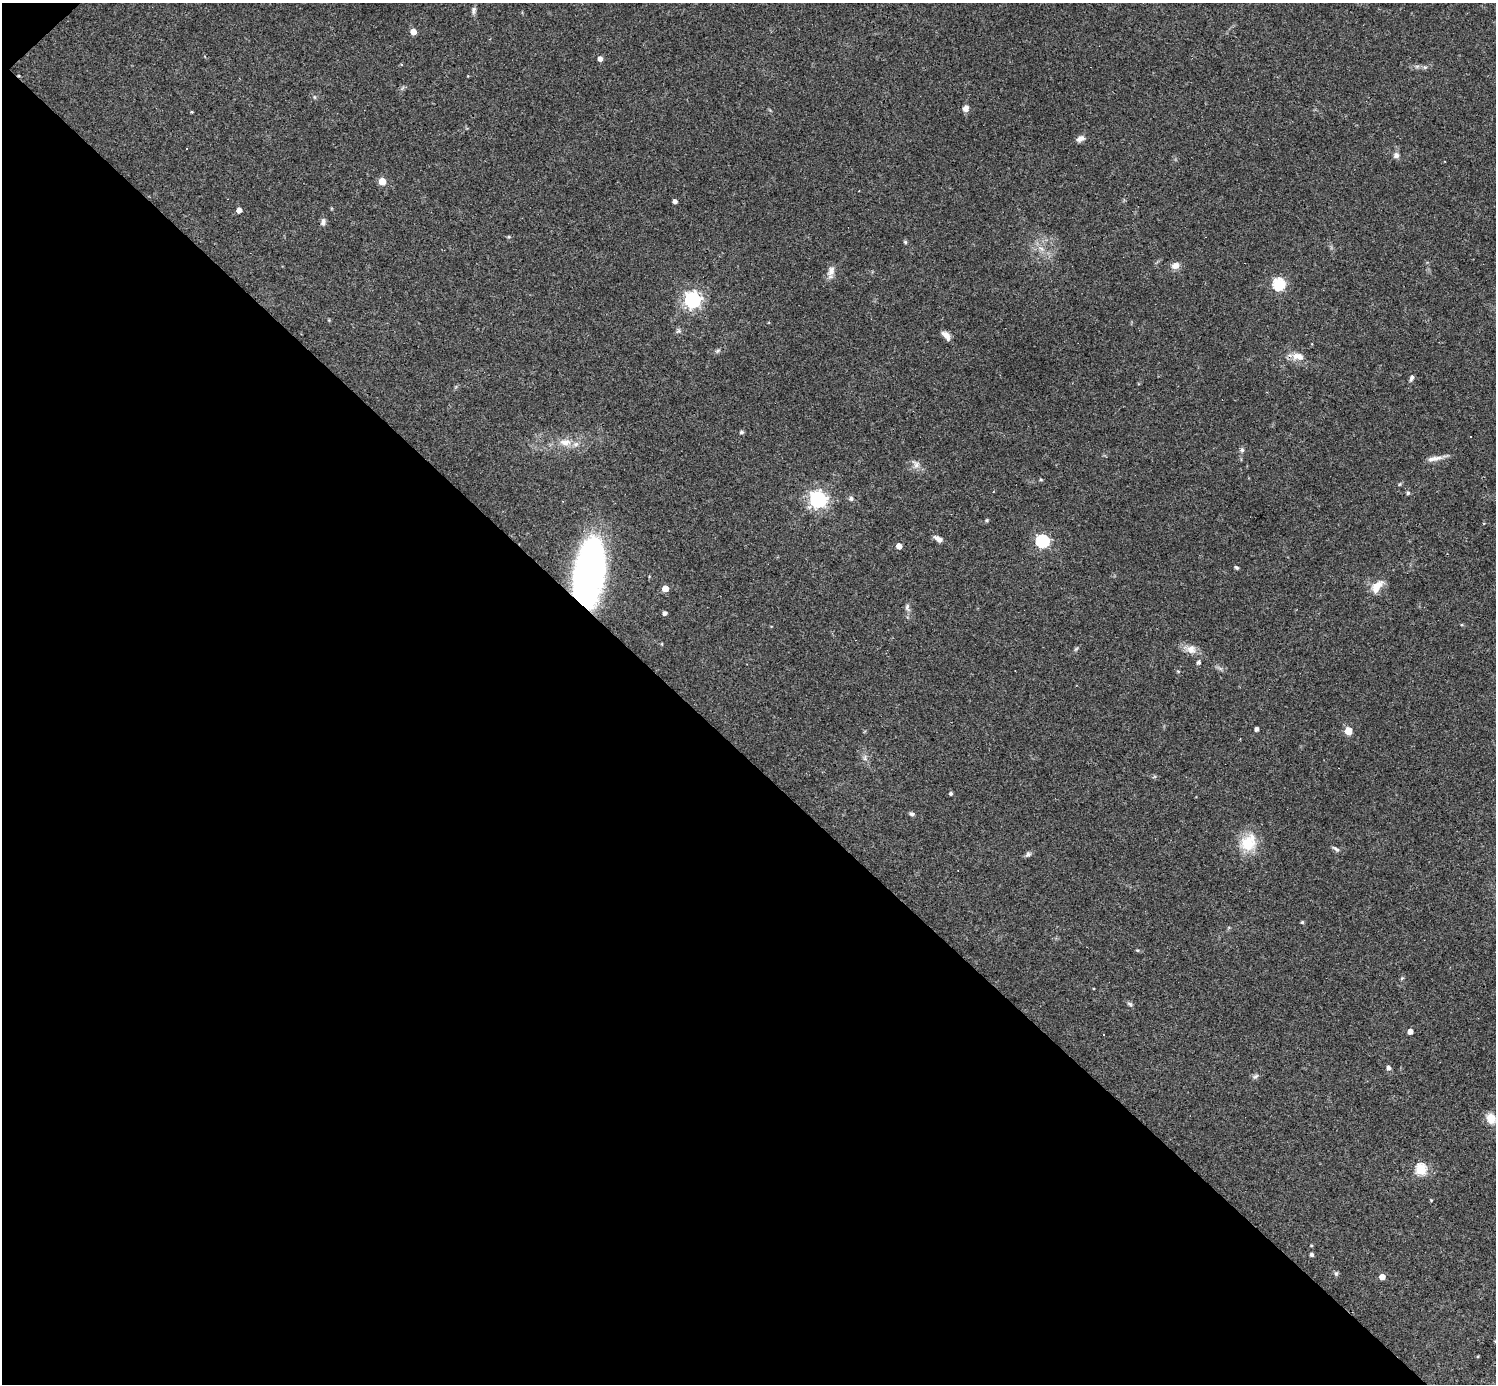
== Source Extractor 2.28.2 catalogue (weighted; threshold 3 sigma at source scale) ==
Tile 9 of 4 x 4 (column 1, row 3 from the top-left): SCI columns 1-1494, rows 1678-3059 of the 5977 x 5977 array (HDU 1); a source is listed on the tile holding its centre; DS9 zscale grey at full resolution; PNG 1498 x 1386 px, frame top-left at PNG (2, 3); no overlay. Shown black and unused: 46% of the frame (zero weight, under 3 of 4 exposures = <1% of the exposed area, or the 3 px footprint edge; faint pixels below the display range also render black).
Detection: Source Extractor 2.28.2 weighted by HDU 2 'WHT'; one run over the whole footprint, this tile lists its part. Background 0.0358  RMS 0.0044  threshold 0.0196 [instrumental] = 3 sigma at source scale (4.5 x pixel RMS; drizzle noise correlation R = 1.50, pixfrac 1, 0.05/0.05 arcsec/px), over >= 5 px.
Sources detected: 77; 2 cosmic-ray / hot-pixel residue — not listed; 3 inside a brighter listed object's ellipse — not listed separately; the other 72 listed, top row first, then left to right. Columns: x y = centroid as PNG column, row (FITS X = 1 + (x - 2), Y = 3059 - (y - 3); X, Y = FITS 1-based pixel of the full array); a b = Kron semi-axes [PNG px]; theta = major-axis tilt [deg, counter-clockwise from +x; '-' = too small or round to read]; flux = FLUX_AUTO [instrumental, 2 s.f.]
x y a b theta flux
474 10 11 6 81 1.3
413 32 5 4 - 5.7
600 59 4 4 - 2.5
402 64 3 3 - 1.1
1425 67 6 4 18 0.71
314 97 6 3 -71 0.52
966 108 7 7 - 2.2
192 112 4 3 - 0.35
1080 139 9 6 26 2.2
1396 155 8 7 - 1.7
382 181 5 5 - 10
675 201 4 4 - 1.8
239 210 4 4 - 2.8
323 222 10 6 84 1.6
905 242 4 4 - 0.62
1041 248 7 4 -19 1.1
1175 266 11 9 14 2.6
831 271 15 9 68 2.8
1279 284 6 5 - 53
692 300 6 6 - 160
678 331 7 5 22 0.9
946 335 11 6 -49 3
717 351 8 4 31 0.79
1296 356 11 9 66 3.4
1412 378 7 5 59 1.2
741 432 6 4 -13 0.72
565 442 15 10 -4 4.4
1242 450 6 6 - 0.95
1434 459 23 6 10 3
916 464 13 10 -63 2.6
1041 480 5 3 - 0.42
1399 484 5 3 - 0.44
1408 493 5 5 - 0.79
851 498 6 6 - 1
818 500 6 6 - 170
987 520 5 5 - 0.61
938 539 12 6 -32 2.2
1042 541 6 6 - 68
899 546 4 4 - 4.5
1237 568 5 4 - 0.69
589 574 48 21 79 220
1377 585 19 10 32 4.8
665 588 5 4 - 6
907 607 11 6 90 1.5
665 613 4 4 - 1.6
662 644 4 3 - 0.36
1076 649 7 4 45 0.68
1191 649 13 11 -45 3.7
1198 662 5 4 - 1.1
1257 729 4 4 - 1.5
1348 731 6 6 - 5.7
865 758 9 5 -83 1.4
951 794 4 4 - 0.81
912 814 7 5 -19 0.91
1248 842 24 19 51 12
1336 849 11 5 -37 1.2
1028 854 9 6 45 1.1
1302 922 4 4 - 0.62
1137 950 5 4 - 0.45
1402 978 6 4 44 0.53
1130 1004 9 4 -28 0.85
1410 1031 4 4 - 3.3
1389 1068 5 4 - 1.6
1255 1076 9 5 43 1
1491 1118 11 9 -66 5.5
1421 1169 5 5 - 41
1431 1200 3 3 - 0.38
1311 1245 4 3 - 0.41
1312 1254 4 4 - 1.1
1336 1273 7 5 67 0.76
1382 1277 4 4 - 4.6
1495 1342 3 3 - 0.4
Overlapping masked pixels (flux is a lower limit): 1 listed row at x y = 589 574
Isophote crosses this tile's border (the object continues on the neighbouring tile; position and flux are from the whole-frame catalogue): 1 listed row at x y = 1495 1342